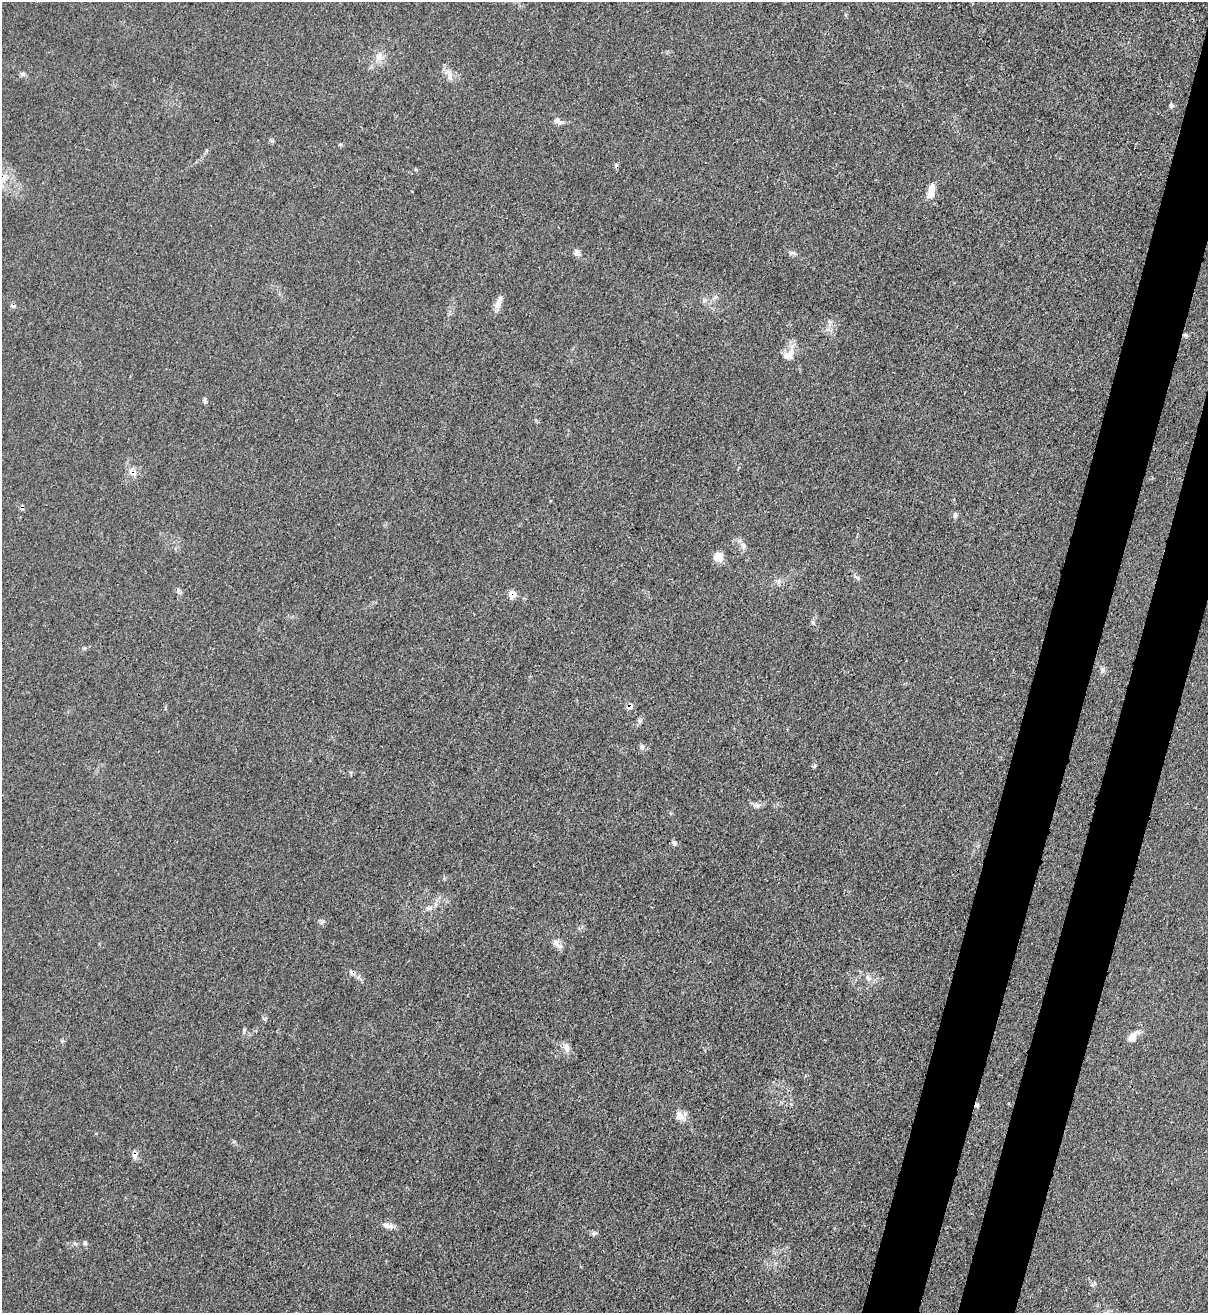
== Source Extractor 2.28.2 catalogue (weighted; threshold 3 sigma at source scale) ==
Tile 10 of 4 x 4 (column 2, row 3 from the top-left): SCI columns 1422-2627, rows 1343-2653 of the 5383 x 5306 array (HDU 1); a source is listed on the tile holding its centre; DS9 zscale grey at full resolution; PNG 1210 x 1315 px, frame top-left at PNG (2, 2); no overlay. Shown black and unused: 7% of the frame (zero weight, under 3 of 4 exposures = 7% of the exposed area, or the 3 px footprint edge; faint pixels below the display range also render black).
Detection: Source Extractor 2.28.2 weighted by HDU 2 'WHT'; one run over the whole footprint, this tile lists its part. Background 0.0271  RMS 0.0029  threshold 0.0132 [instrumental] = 3 sigma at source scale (4.5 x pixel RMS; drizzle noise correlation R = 1.50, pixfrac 1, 0.05/0.05 arcsec/px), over >= 5 px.
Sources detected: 45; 4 cosmic-ray / hot-pixel residue — not listed; the other 41 listed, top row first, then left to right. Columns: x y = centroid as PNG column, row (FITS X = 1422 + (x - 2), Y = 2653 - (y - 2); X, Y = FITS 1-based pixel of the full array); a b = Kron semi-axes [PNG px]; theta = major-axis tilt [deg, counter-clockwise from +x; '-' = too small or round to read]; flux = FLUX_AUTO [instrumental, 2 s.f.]
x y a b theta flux
379 57 13 11 70 2.7
23 74 7 4 -18 0.59
449 76 17 8 -81 2.1
1171 105 6 5 - 0.69
558 121 12 6 -25 1.6
340 144 6 4 -17 0.36
931 191 16 7 80 3.7
577 253 10 6 -57 1.4
792 253 10 5 8 0.82
715 297 6 6 - 0.74
498 302 17 7 67 2.5
13 306 8 5 -13 0.8
829 321 6 4 -71 0.49
1185 335 6 5 - 0.57
790 354 27 9 74 3.2
204 400 8 5 -89 0.57
132 472 13 9 -51 2.3
955 515 7 5 -90 0.79
743 545 10 7 -72 1.3
718 557 11 10 - 3.1
779 582 9 4 82 0.71
178 591 7 5 79 0.63
512 594 6 5 - 5.2
1102 670 8 6 -14 0.89
629 707 7 6 - 1.5
642 747 8 6 -79 0.84
815 766 6 4 70 0.42
756 805 11 7 -5 1.2
674 843 7 6 - 0.89
428 908 8 7 - 1.1
322 922 8 3 45 0.47
557 944 19 7 -45 1.8
868 978 12 6 -46 1.5
244 1030 6 4 58 0.43
1132 1037 15 7 48 2.9
566 1047 15 8 -73 1.8
680 1116 15 11 -39 2.5
135 1155 10 7 82 1.4
388 1225 16 6 -18 1.9
594 1233 8 5 4 0.78
85 1243 5 5 - 0.55
Overlapping masked pixels (flux is a lower limit): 6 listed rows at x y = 13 306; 1185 335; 132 472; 512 594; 629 707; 135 1155